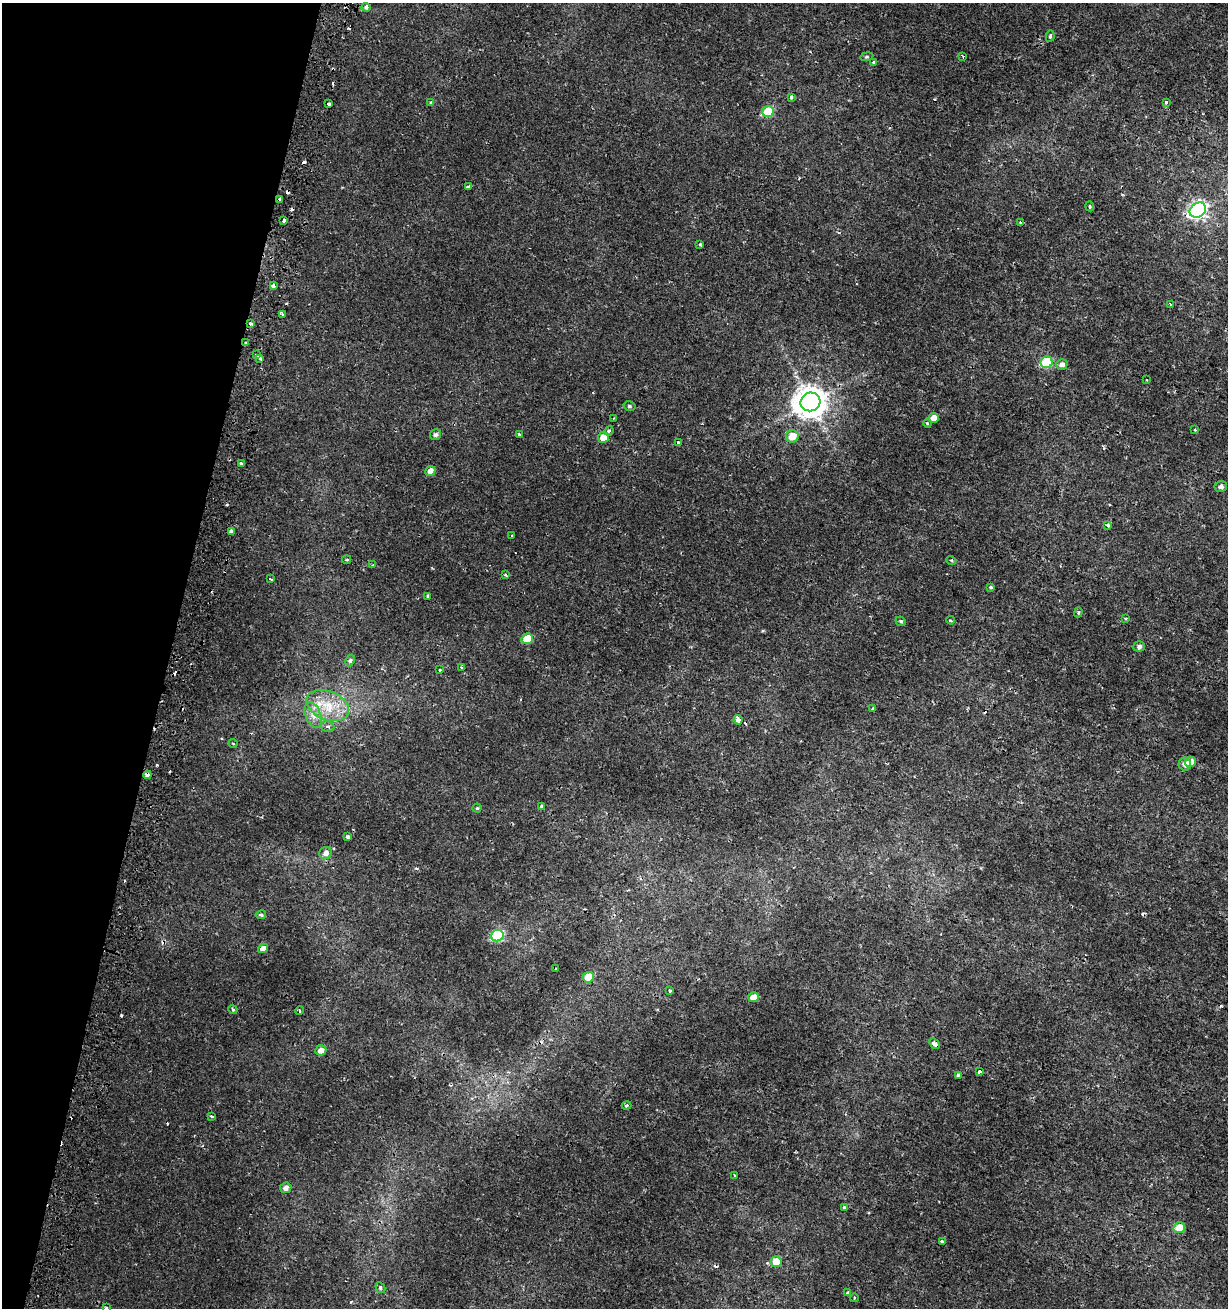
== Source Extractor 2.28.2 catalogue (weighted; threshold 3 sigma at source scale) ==
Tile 9 of 4 x 4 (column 1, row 3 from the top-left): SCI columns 320-1545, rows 1317-2622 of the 5480 x 5255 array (HDU 1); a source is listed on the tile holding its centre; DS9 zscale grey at full resolution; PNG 1230 x 1310 px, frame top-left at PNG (2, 3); each listed source drawn as its Kron ellipse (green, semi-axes under 4 px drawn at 4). Shown black and unused: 14% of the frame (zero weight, under 2 of 3 exposures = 2% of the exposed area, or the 3 px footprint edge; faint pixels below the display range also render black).
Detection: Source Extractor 2.28.2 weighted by HDU 2 'WHT'; one run over the whole footprint, this tile lists its part. Background 0.00162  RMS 0.0025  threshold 0.0111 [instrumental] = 3 sigma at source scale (4.5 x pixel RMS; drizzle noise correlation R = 1.50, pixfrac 1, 0.0396/0.0396 arcsec/px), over >= 5 px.
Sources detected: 121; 21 cosmic-ray / hot-pixel residue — neither listed nor drawn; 1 inside a brighter listed object's ellipse — not listed separately; the other 99 listed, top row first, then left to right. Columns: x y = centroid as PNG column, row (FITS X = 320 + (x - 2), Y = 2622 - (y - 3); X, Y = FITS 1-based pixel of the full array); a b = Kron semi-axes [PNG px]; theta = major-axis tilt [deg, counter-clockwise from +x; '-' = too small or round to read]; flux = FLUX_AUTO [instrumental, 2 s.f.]
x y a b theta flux
366 7 4 4 - 0.74
1050 36 6 4 80 0.47
963 56 3 3 - 0.26
867 57 6 3 9 0.3
873 62 4 4 - 0.43
791 97 3 3 - 0.7
1166 102 4 3 - 0.51
431 103 4 3 - 1.1
329 104 4 3 - 0.98
768 112 6 5 - 10
469 187 4 3 - 1.5
280 199 4 3 - 1.2
1090 206 5 3 - 0.28
1198 210 9 7 35 69
284 220 3 3 - 0.9
1020 223 3 3 - 0.37
700 245 4 3 - 0.28
273 286 4 3 - 0.97
1170 305 3 3 - 0.74
283 314 4 3 - 3.2
251 323 3 3 - 1.4
246 342 3 2 - 0.46
256 355 3 3 - 1.6
259 358 4 3 - 6.2
1047 362 6 5 - 14
1062 364 5 5 - 0.95
1147 380 3 3 - 0.49
810 402 10 9 - 450
629 406 6 4 -15 0.42
934 418 5 5 - 2.3
613 419 3 3 - 0.21
927 423 4 3 - 0.27
1195 430 3 3 - 0.21
609 431 5 4 - 0.34
435 435 5 5 - 0.6
519 435 4 3 - 0.4
792 436 6 6 - 3.9
603 437 5 5 - 2.7
678 443 4 3 - 0.36
241 463 3 3 - 2.6
430 471 5 4 - 1.5
1221 487 6 5 - 0.89
1108 525 3 3 - 1.2
231 531 4 3 - 3.2
512 536 3 3 - 0.46
346 560 4 2 - 0.25
951 560 5 3 - 0.24
373 565 4 3 - 0.26
505 574 3 3 - 0.71
270 579 3 3 - 0.76
991 587 4 4 - 0.34
428 596 4 3 - 0.73
1078 612 5 4 - 0.32
1125 618 4 3 - 0.26
951 620 4 3 - 0.33
901 621 5 4 - 0.35
527 639 6 5 - 8.1
1139 646 6 5 - 0.69
350 661 6 4 64 0.42
461 667 4 2 - 0.17
440 670 3 3 - 0.28
328 706 22 14 -21 6.2
873 709 3 3 - 0.45
313 715 13 7 -70 1.8
738 720 4 3 - 1.7
328 727 7 5 -18 0.88
233 743 4 2 - 0.18
1190 762 5 5 - 2.9
1185 764 6 6 - 1
147 775 4 3 - 1.3
542 806 4 4 - 2
477 808 4 4 - 0.29
347 837 3 3 - 1.1
326 853 6 6 - 1
261 915 5 3 - 0.6
497 936 6 5 - 22
263 948 5 4 - 1.5
556 969 3 3 - 0.39
588 977 5 5 - 4.4
670 991 3 3 - 0.55
753 997 5 5 - 2.6
233 1010 5 3 - 0.3
299 1011 4 2 - 0.24
934 1044 6 4 -46 0.94
321 1050 5 5 - 1.8
979 1072 4 3 - 1.2
958 1075 3 3 - 0.64
626 1105 5 3 - 0.37
211 1116 4 3 - 0.36
735 1175 4 2 - 0.22
286 1188 6 5 - 0.93
845 1208 4 3 - 0.64
1179 1228 6 5 - 4.9
942 1242 3 3 - 0.48
776 1262 5 5 - 4.6
380 1288 5 4 - 0.43
847 1293 3 3 - 0.47
854 1298 4 3 - 0.19
106 1308 3 3 - 0.38
Overlapping masked pixels (flux is a lower limit): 6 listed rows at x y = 283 314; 251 323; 246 342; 259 358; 147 775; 934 1044
Isophote crosses this tile's border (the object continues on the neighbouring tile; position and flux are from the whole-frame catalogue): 1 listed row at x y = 106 1308